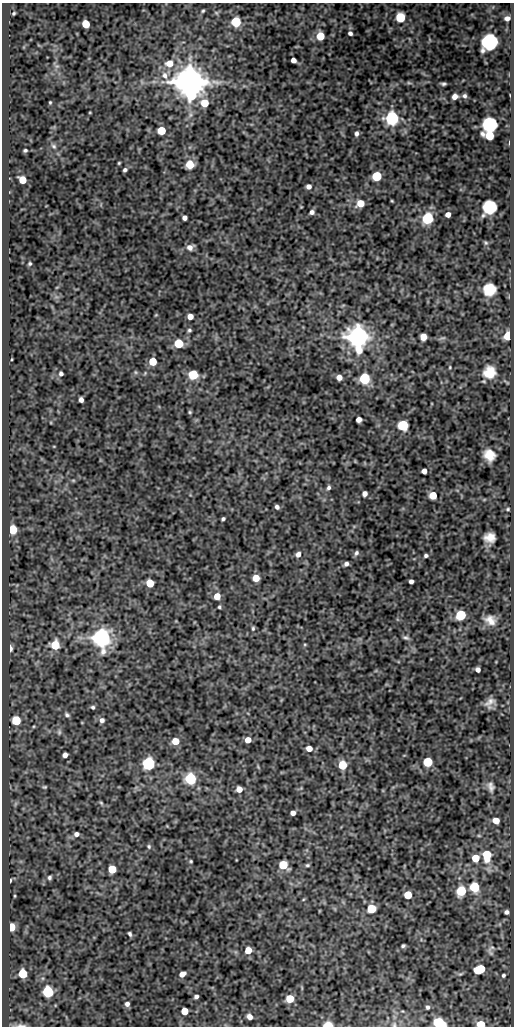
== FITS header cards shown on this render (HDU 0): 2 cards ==
NAXIS1  =                  512
NAXIS2  =                 1024

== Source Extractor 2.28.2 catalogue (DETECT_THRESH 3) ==
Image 512 x 1024 px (HDU 0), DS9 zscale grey, 1 PNG px = 1 image px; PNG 516 x 1028 px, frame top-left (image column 1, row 1024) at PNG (2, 3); no overlay
Background 73.1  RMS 0.6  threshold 1.8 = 3 sigma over >= 5 px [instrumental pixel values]
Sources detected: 152; all 152 listed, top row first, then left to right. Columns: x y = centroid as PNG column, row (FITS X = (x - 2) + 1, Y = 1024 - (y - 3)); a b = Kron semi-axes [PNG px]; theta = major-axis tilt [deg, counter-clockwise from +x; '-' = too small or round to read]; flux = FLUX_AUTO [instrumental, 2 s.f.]
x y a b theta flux
203 11 4 3 - 47
14 13 4 3 - 49
400 17 6 5 - 2900
507 18 6 5 - 200
236 22 5 5 - 3200
86 24 5 5 - 1300
350 33 5 4 - 110
320 36 5 5 - 1500
489 42 14 11 50 2000
293 60 5 4 - 260
169 63 7 6 - 530
57 66 7 4 17 73
165 75 10 7 -69 250
190 82 8 8 - 130000
409 83 6 4 -18 52
444 84 5 3 - 74
464 96 6 6 - 110
455 97 5 5 - 290
50 102 3 3 - 40
204 103 5 5 - 1100
392 118 6 6 - 13000
490 124 14 11 50 1400
161 131 5 5 - 1600
356 133 5 4 - 120
489 136 6 6 - 1300
54 146 7 5 -41 83
25 150 4 3 - 66
119 163 3 2 - 37
190 165 6 6 - 820
125 170 4 4 - 87
377 176 5 5 - 3300
22 180 6 5 - 930
309 186 5 5 - 180
392 201 4 3 - 37
360 203 6 5 - 760
489 207 13 11 50 970
312 212 5 5 - 140
448 215 4 4 - 280
184 218 4 4 - 180
427 219 6 5 - 5800
486 243 5 5 - 59
190 247 8 6 19 220
30 264 4 4 - 56
489 289 12 11 - 740
190 316 5 5 - 340
189 330 5 4 - 68
508 336 5 5 - 1500
358 337 7 7 - 55000
423 337 5 5 - 490
179 343 5 5 - 2400
12 359 3 2 - 29
153 361 5 5 - 1200
450 367 4 3 - 35
135 372 6 4 -71 54
489 372 13 13 - 670
61 374 5 5 - 96
193 375 5 5 - 2800
339 377 5 5 - 310
365 379 6 5 - 5300
81 400 5 4 - 170
190 412 5 4 - 47
359 420 5 5 - 220
403 425 6 5 - 4500
489 455 10 9 - 510
424 471 5 4 - 260
73 480 6 4 0 45
329 487 6 5 - 99
365 494 5 4 - 210
433 495 5 5 - 1100
277 507 4 4 - 130
508 509 4 3 - 46
223 519 4 3 - 76
13 529 5 5 - 2000
490 537 10 8 1 380
356 553 6 5 - 100
298 554 6 5 - 220
426 556 4 3 - 85
346 564 4 4 - 120
256 578 5 5 - 780
411 581 4 4 - 140
150 583 5 5 - 1200
217 596 5 5 - 730
219 607 4 3 - 56
461 615 6 5 - 3800
490 620 15 11 -33 380
253 628 5 4 - 60
101 638 7 6 - 34000
406 638 8 5 -19 92
55 645 6 6 - 1800
10 648 5 3 - 220
478 670 5 4 - 150
490 702 18 9 35 280
93 707 5 5 - 74
67 715 7 5 -33 92
102 720 6 6 - 160
16 721 5 5 - 2000
34 726 5 3 - 38
59 732 8 5 -90 94
248 740 5 5 - 440
175 741 5 5 - 740
309 748 5 5 - 390
65 755 5 4 - 190
428 762 5 5 - 2600
149 764 6 6 - 9500
342 765 5 5 - 2100
191 779 6 5 - 6900
44 787 6 4 13 56
491 787 14 9 -77 220
239 789 5 5 - 370
101 803 6 4 -45 54
15 804 7 4 71 70
293 813 4 4 - 210
496 820 5 5 - 720
76 834 6 5 - 150
479 836 5 3 - 40
149 846 6 5 - 65
487 855 7 5 -89 2100
475 858 5 5 - 1100
191 861 4 3 - 43
283 865 6 5 - 2200
307 865 5 4 - 65
112 869 5 5 - 1300
49 877 5 5 - 85
10 881 4 3 - 48
474 887 6 5 - 3400
461 891 6 5 - 2900
408 895 5 5 - 1500
15 896 4 3 - 36
371 909 5 5 - 2100
506 912 4 4 - 110
11 927 5 5 - 1200
130 934 5 3 - 84
403 946 4 3 - 68
491 948 16 6 42 140
248 950 5 5 - 690
479 969 8 5 26 2700
23 974 5 5 - 2300
182 974 5 4 - 290
503 975 4 4 - 73
48 992 6 5 - 5000
196 997 4 3 - 110
290 999 5 5 - 1200
127 1004 5 5 - 150
428 1007 5 4 - 80
185 1011 5 5 - 770
249 1017 5 5 - 260
438 1023 6 5 - 3200
481 1024 5 4 - 1300
20 1025 21 4 -2 200
328 1025 6 3 -1 1900
394 1025 7 5 -70 69
442 1025 6 4 6 2900
At the frame edge (FLAGS 8, measured only in part): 5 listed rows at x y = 481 1024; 20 1025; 328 1025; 394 1025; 442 1025